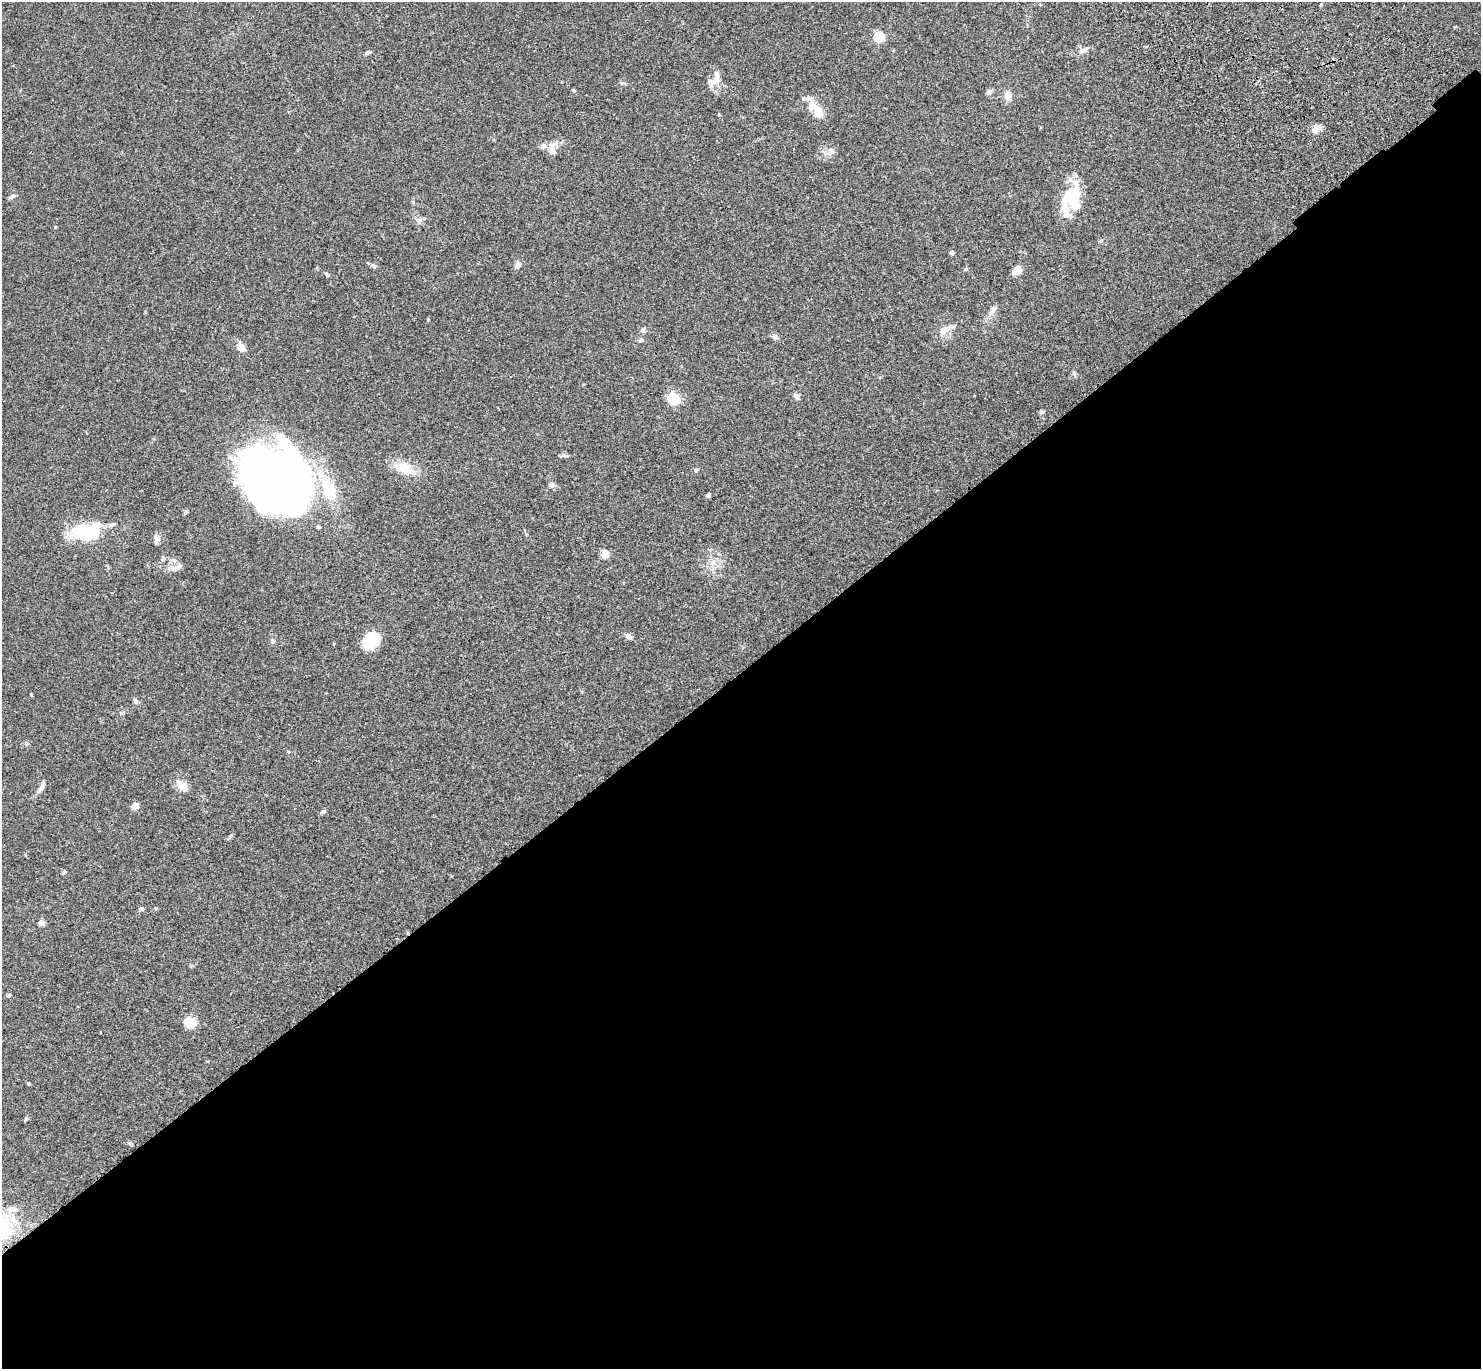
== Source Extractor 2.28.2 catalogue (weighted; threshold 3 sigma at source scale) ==
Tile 15 of 4 x 4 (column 3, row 4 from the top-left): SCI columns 3078-4556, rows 391-1757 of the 6132 x 6118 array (HDU 1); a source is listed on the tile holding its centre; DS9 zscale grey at full resolution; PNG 1483 x 1371 px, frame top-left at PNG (2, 2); no overlay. Shown black and unused: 51% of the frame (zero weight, under 3 of 4 exposures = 6% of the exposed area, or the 3 px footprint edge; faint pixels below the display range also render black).
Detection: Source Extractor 2.28.2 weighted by HDU 2 'WHT'; one run over the whole footprint, this tile lists its part. Background 0.0592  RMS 0.0053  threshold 0.0239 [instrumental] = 3 sigma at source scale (4.5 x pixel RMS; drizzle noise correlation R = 1.50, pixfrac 1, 0.05/0.05 arcsec/px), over >= 5 px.
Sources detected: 75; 3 inside a brighter object's white glare — not listed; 7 inside a brighter listed object's ellipse — not listed separately; the other 65 listed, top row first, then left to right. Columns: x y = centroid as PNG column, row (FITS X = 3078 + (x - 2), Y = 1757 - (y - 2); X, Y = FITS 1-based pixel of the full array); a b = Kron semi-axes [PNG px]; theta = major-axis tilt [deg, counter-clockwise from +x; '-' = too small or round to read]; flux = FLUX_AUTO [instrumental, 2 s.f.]
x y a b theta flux
879 37 6 5 - 35
1082 51 11 6 38 1.7
368 52 7 5 25 1.1
715 80 14 9 38 4.1
621 83 6 4 -89 0.72
574 90 5 4 - 0.61
989 92 8 6 35 1.5
1008 96 13 8 -74 3.4
815 106 23 16 -7 7.4
1316 129 12 9 46 3
543 146 8 7 - 2.1
552 149 14 9 81 4.7
831 151 13 8 54 2.6
12 196 10 4 33 1.2
1070 197 34 21 55 18
419 220 10 7 28 1.8
952 252 4 4 - 1.1
518 264 10 7 74 1.9
373 266 8 5 -20 1.1
1017 271 7 5 54 9.1
327 274 7 4 -44 0.84
992 312 18 5 57 2.5
944 329 13 9 33 3.8
643 330 8 5 62 1.2
775 337 8 7 - 1.6
641 340 7 4 19 0.8
241 347 11 7 -50 5.2
1074 373 8 5 -64 0.97
796 396 8 6 -61 1.8
674 399 15 13 -51 8.6
1042 412 6 5 - 0.99
565 456 11 3 -14 0.89
405 468 28 13 -27 11
696 470 5 5 - 1.1
280 483 65 48 -73 280
551 485 6 6 - 2.4
708 495 5 4 - 1
186 512 6 5 - 0.74
86 532 19 12 9 52
156 538 10 8 78 1.9
710 550 6 4 1 0.62
604 555 5 5 - 15
163 559 6 4 18 0.77
712 563 8 6 -1 2.4
173 568 14 7 -2 2.9
629 636 9 6 -29 1.9
371 640 16 13 39 18
273 641 6 6 - 1.2
31 695 4 3 - 0.43
135 701 9 5 -74 1.2
122 713 7 5 19 0.92
288 751 5 3 - 0.44
181 784 17 11 -27 4.4
41 788 17 6 57 2.5
135 806 8 6 43 3.2
323 812 6 5 - 1.3
64 872 7 3 54 0.61
142 909 6 5 - 0.97
41 923 4 4 - 5.9
8 996 5 4 - 0.91
190 1022 11 9 -19 11
29 1084 4 3 - 0.51
26 1119 6 4 45 0.63
130 1143 6 4 -73 0.7
12 1210 17 8 8 4.4
Unlisted compact peaks at least as high as the median listed source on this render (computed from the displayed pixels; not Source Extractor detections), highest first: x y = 966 269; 55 227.